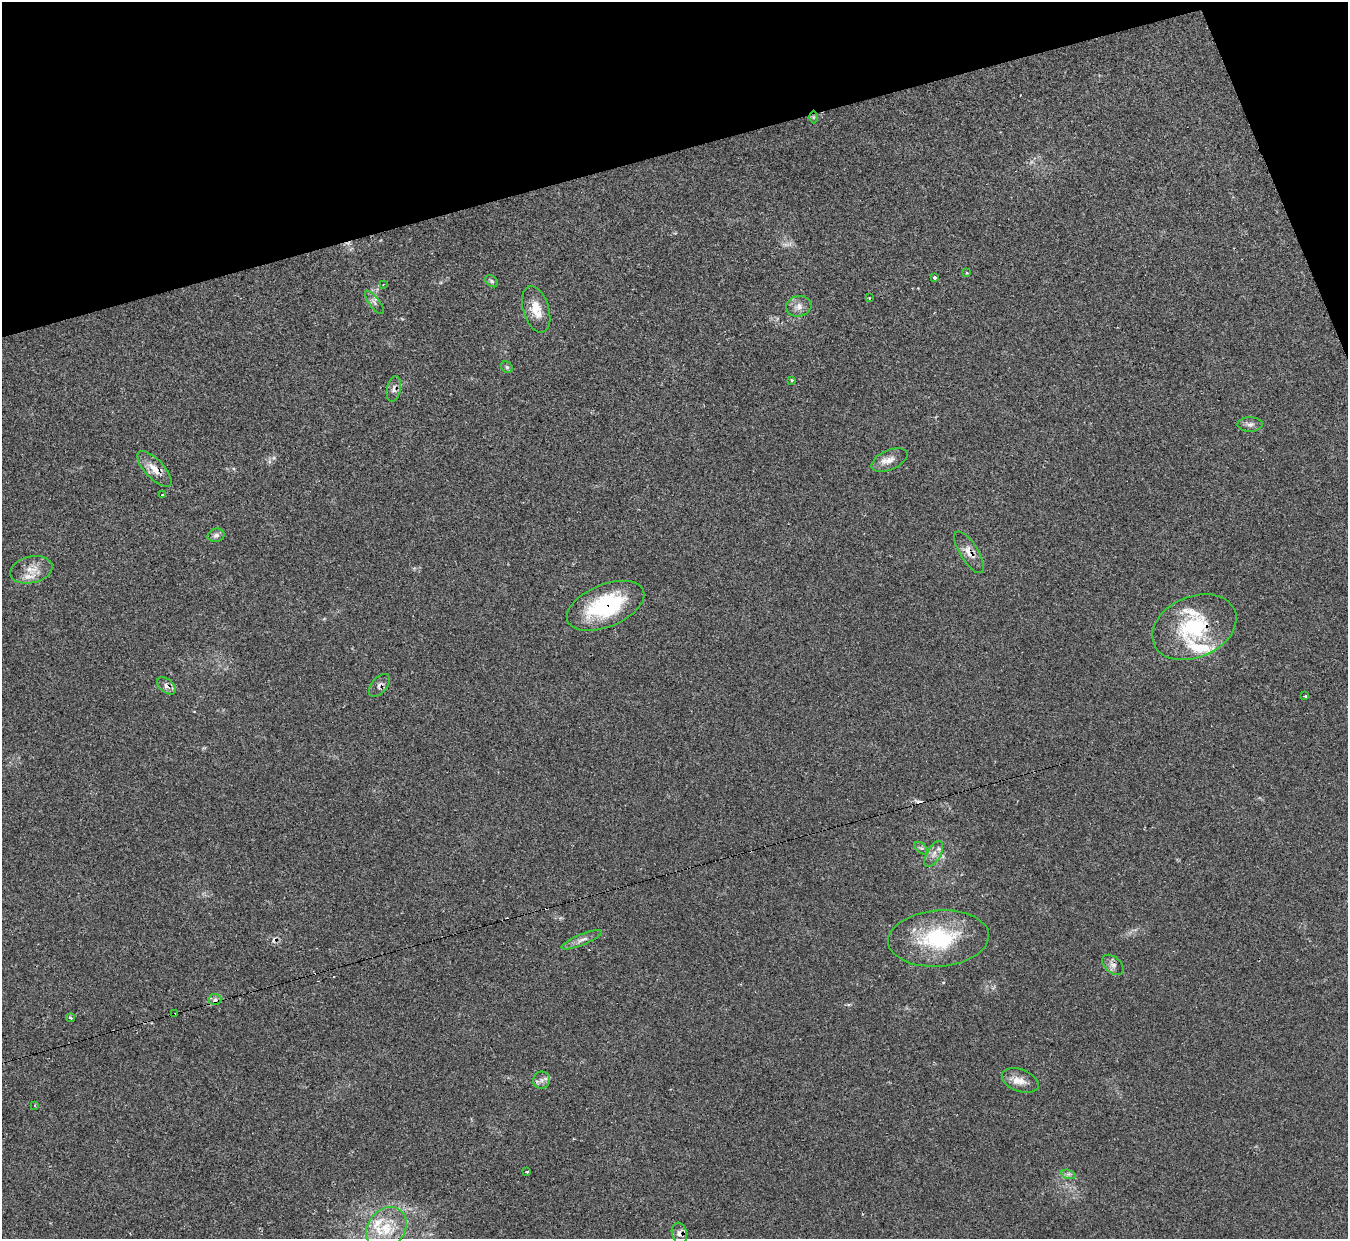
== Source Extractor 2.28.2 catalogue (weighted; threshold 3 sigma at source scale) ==
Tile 3 of 4 x 4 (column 3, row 1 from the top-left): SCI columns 2699-4044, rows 3862-5098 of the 5390 x 5374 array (HDU 1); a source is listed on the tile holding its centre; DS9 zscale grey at full resolution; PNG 1350 x 1241 px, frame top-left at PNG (2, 2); each listed source drawn as its Kron ellipse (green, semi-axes under 4 px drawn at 4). Shown black and unused: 14% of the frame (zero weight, under 2 of 3 exposures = <1% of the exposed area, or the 3 px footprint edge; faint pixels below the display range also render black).
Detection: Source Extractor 2.28.2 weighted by HDU 2 'WHT'; one run over the whole footprint, this tile lists its part. Background 0.0355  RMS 0.0046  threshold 0.0208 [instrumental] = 3 sigma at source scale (4.5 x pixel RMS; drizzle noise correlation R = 1.50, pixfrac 1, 0.05/0.05 arcsec/px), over >= 5 px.
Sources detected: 52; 7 cosmic-ray / hot-pixel residue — neither listed nor drawn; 6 inside a brighter listed object's ellipse — not listed separately; the other 39 listed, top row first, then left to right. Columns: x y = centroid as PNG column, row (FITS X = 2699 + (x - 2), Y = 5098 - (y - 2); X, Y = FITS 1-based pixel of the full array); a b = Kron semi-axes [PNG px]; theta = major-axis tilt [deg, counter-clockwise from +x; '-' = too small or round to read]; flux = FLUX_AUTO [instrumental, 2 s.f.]
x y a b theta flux
813 117 6 4 -90 0.57
966 273 3 3 - 0.9
935 277 3 3 - 1.8
492 281 7 5 -41 0.87
383 285 3 2 - 0.33
869 298 3 3 - 0.42
374 302 14 5 -53 1.7
799 306 13 10 12 3.4
536 309 24 12 -72 7.6
507 367 6 5 - 0.79
792 380 3 2 - 0.49
394 389 13 6 78 2.2
1250 424 12 7 1 2
889 460 19 10 24 4
154 469 23 9 -47 5.7
162 495 3 3 - 1.3
216 535 8 6 12 1.7
969 552 24 9 -58 4.7
31 570 21 13 13 6.4
605 606 41 21 22 38
1194 627 44 30 24 35
379 685 13 7 48 1.9
166 686 11 6 -39 2.1
1305 696 3 2 - 1.7
921 848 7 4 -43 0.97
934 854 14 7 60 2.8
938 938 50 28 4 39
582 940 21 5 22 2.7
1113 965 12 8 -41 2.3
215 999 6 5 - 1.1
174 1014 3 2 - 0.55
71 1018 4 3 - 1.7
542 1080 8 8 - 2.1
1020 1081 19 11 -21 4.6
35 1106 3 2 - 0.36
527 1171 4 3 - 2.5
1068 1174 7 4 -17 1.1
386 1228 23 18 52 15
679 1233 11 7 -74 2.2
Overlapping masked pixels (flux is a lower limit): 10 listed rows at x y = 813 117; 154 469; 969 552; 605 606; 1194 627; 379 685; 166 686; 1113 965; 174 1014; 679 1233